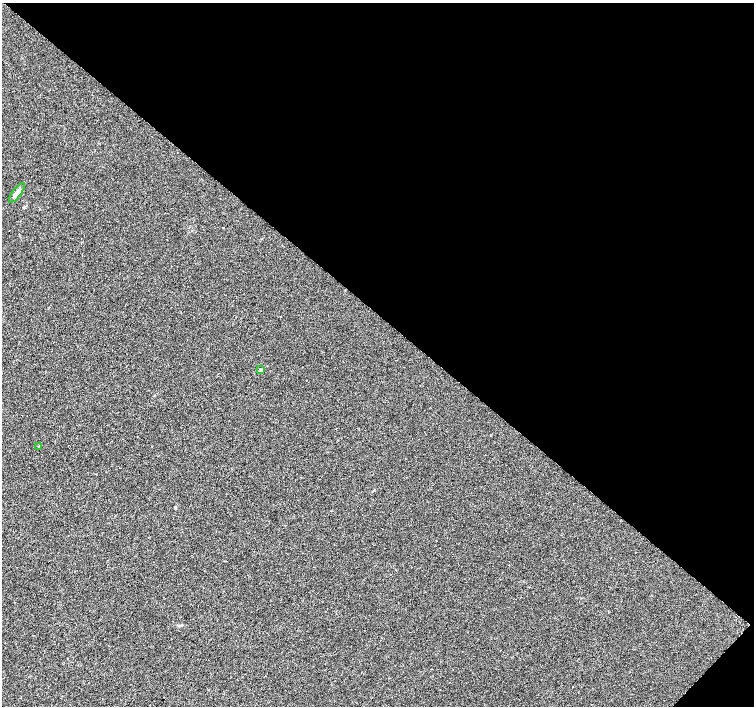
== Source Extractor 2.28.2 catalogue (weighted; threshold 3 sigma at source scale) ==
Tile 8 of 4 x 4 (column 4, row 2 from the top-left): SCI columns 4514-6016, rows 3048-4454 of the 6016 x 6029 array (HDU 1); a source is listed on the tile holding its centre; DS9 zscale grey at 2 x 2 block average (1 PNG px = mean of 2 x 2 image px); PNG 756 x 708 px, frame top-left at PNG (2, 3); each listed source drawn as its Kron ellipse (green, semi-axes under 4 px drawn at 4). Shown black and unused: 45% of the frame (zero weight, under 2 of 3 exposures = <1% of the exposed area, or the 3 px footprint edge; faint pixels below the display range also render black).
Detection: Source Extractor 2.28.2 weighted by HDU 2 'WHT'; one run over the whole footprint, this tile lists its part. Background 0.0066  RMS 0.0079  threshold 0.0355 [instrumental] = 3 sigma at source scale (4.5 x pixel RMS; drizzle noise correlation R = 1.50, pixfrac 1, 0.0396/0.0396 arcsec/px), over >= 5 px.
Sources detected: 3; all 3 listed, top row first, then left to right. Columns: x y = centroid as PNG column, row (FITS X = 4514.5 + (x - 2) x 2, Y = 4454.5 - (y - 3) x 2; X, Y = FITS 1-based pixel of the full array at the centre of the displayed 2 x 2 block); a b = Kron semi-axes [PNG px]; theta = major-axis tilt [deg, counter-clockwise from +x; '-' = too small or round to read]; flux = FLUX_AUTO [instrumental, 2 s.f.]
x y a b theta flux
17 193 12 4 52 8.7
261 370 3 3 - 7
38 446 2 2 - 0.8